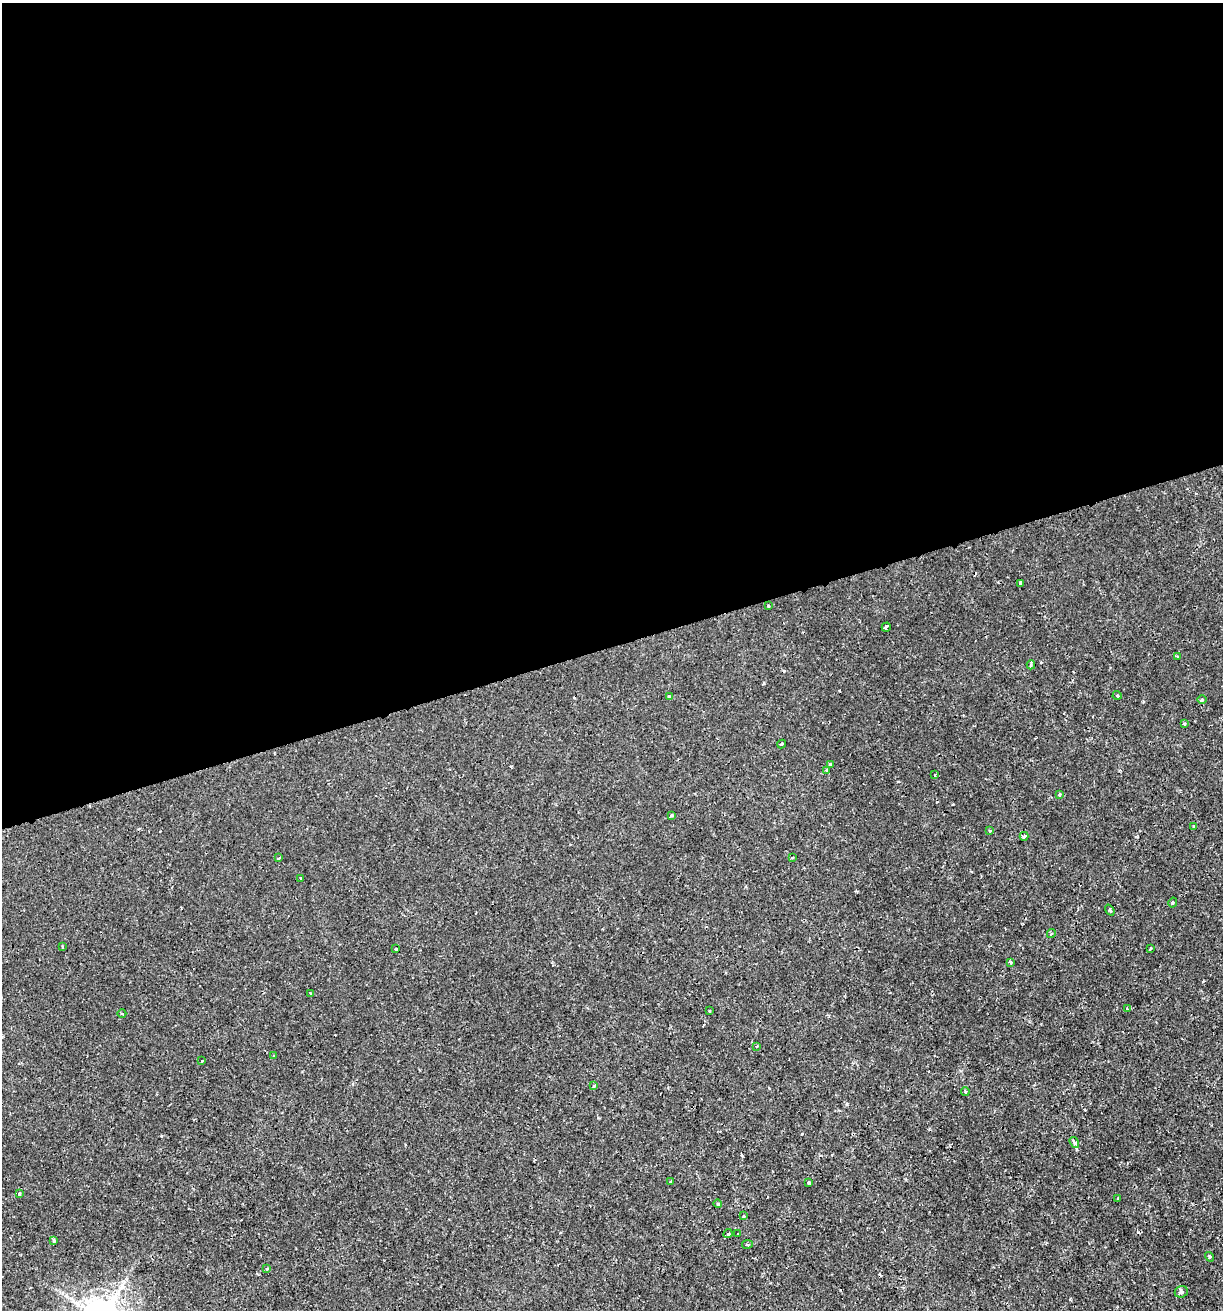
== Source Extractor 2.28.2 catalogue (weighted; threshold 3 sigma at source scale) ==
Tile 2 of 4 x 4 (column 2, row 1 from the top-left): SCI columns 1274-2494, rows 3926-5233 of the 5039 x 5234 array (HDU 1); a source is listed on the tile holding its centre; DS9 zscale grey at full resolution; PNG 1225 x 1312 px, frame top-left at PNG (2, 3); each listed source drawn as its Kron ellipse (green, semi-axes under 4 px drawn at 4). Shown black and unused: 49% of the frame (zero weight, under 2 of 3 exposures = <1% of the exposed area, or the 3 px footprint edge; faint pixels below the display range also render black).
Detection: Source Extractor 2.28.2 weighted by HDU 2 'WHT'; one run over the whole footprint, this tile lists its part. Background 6.39e-04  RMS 0.0011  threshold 0.00512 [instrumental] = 3 sigma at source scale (4.5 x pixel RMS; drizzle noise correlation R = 1.50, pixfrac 1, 0.0396/0.0396 arcsec/px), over >= 5 px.
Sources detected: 55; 4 cosmic-ray / hot-pixel residue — neither listed nor drawn; the other 51 listed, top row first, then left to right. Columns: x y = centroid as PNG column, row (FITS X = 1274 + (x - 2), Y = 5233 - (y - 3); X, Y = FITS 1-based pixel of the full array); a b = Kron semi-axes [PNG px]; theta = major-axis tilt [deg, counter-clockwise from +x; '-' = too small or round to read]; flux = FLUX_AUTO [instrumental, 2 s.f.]
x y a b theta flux
1020 584 3 3 - 0.3
769 606 3 3 - 0.12
886 627 5 3 - 1.5
1177 656 4 2 - 0.11
1031 665 4 2 - 0.27
1117 695 4 3 - 0.11
669 697 4 3 - 0.68
1202 700 5 3 - 0.14
1184 724 4 3 - 0.17
781 744 4 3 - 0.15
831 764 3 3 - 0.42
827 770 3 3 - 0.33
935 775 3 2 - 0.15
1059 795 3 2 - 0.15
672 815 3 3 - 0.17
1194 826 3 3 - 0.11
990 831 4 4 - 0.18
1024 836 4 3 - 0.61
279 858 3 3 - 0.21
792 858 4 2 - 0.12
300 879 3 3 - 0.14
1173 902 5 3 - 0.11
1110 910 6 3 -53 0.14
1051 933 5 4 - 0.17
62 947 3 2 - 0.14
396 949 3 3 - 0.14
1150 949 3 2 - 0.13
1010 962 3 3 - 0.26
310 993 3 2 - 0.1
1127 1009 3 3 - 0.18
709 1011 3 2 - 0.078
122 1014 4 3 - 0.11
757 1046 3 3 - 0.12
274 1056 4 4 - 0.14
201 1061 3 2 - 0.17
594 1086 4 3 - 0.15
965 1091 4 3 - 0.13
1074 1142 6 3 -55 0.62
670 1182 3 2 - 0.11
809 1182 3 3 - 0.48
19 1194 3 3 - 0.29
1118 1199 3 2 - 0.12
718 1204 4 4 - 0.21
743 1216 3 2 - 0.13
728 1234 5 4 - 0.18
738 1234 3 2 - 0.12
54 1241 3 3 - 0.36
747 1244 5 3 - 0.15
1209 1257 5 4 - 0.16
267 1269 4 3 - 0.14
1181 1292 7 5 21 0.35